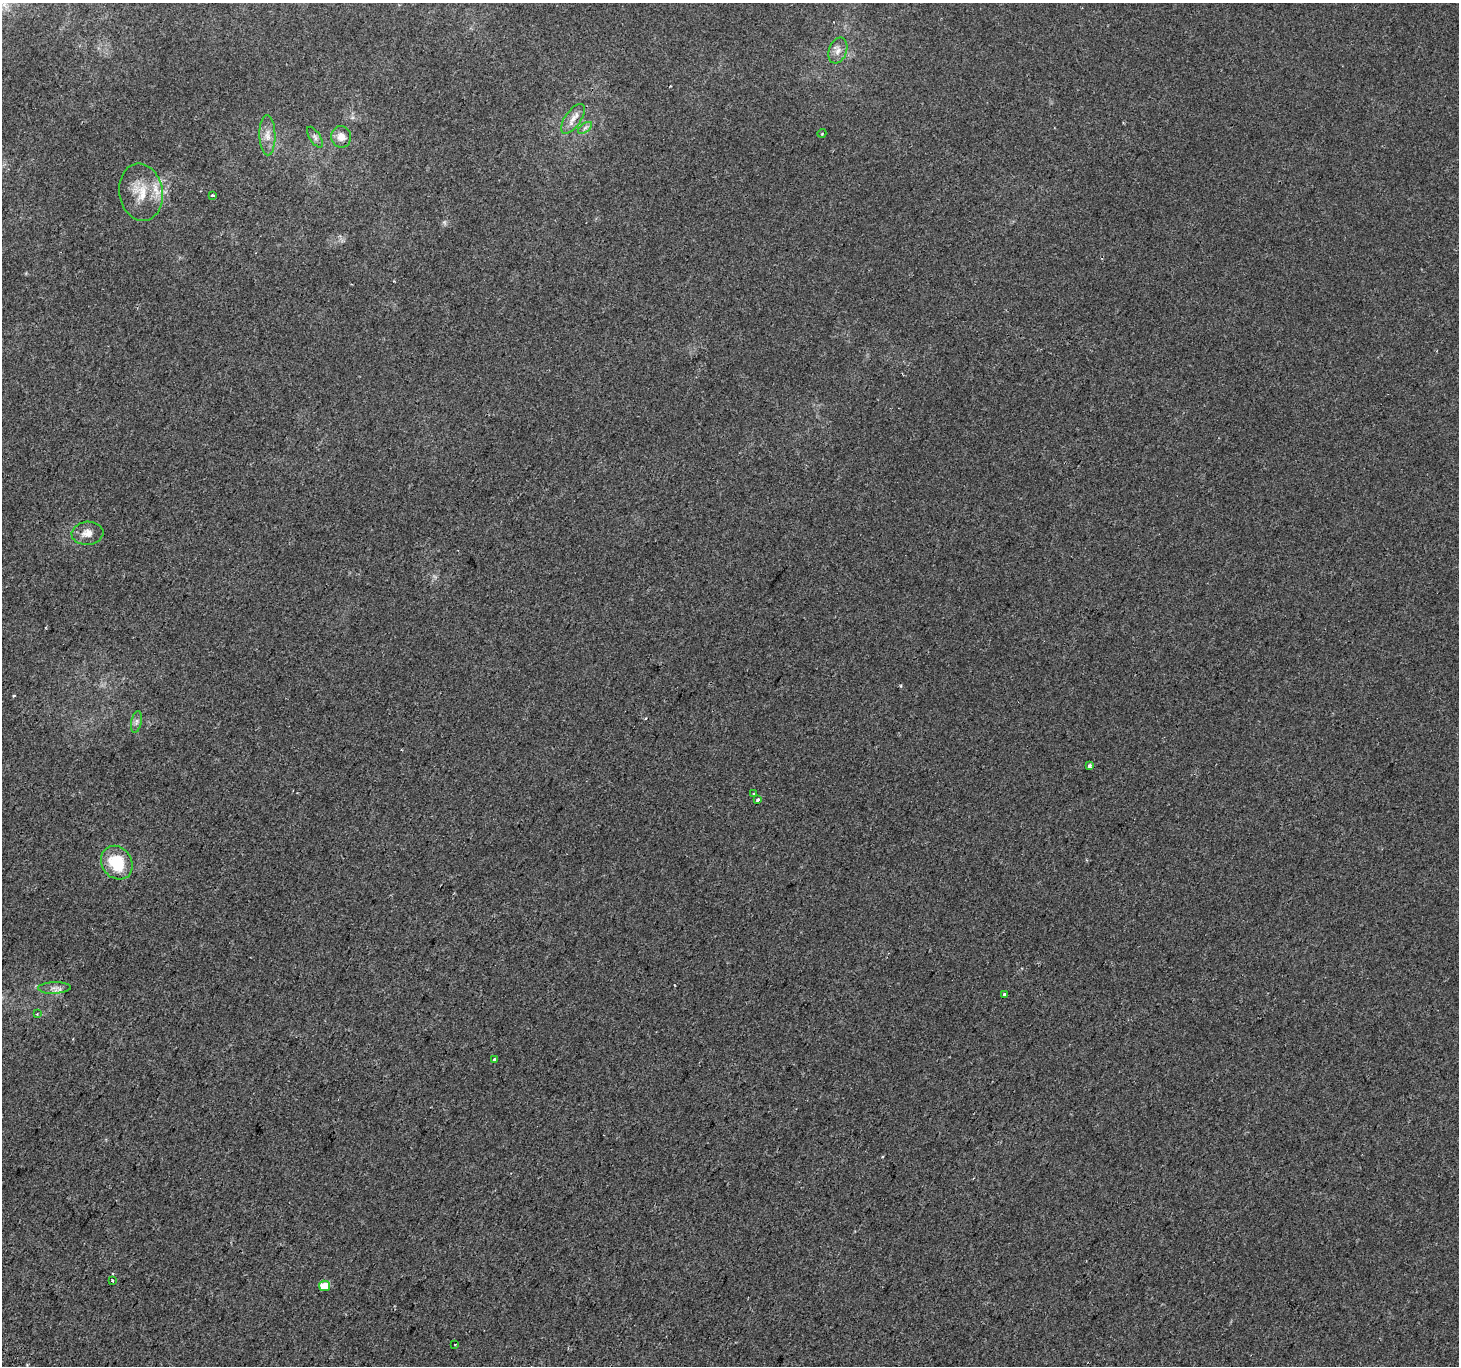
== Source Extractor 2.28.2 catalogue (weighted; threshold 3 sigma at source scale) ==
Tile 7 of 4 x 4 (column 3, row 2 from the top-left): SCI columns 2947-4403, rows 3030-4393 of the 5884 x 5991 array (HDU 1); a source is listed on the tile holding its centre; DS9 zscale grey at full resolution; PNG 1461 x 1368 px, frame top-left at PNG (2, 3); each listed source drawn as its Kron ellipse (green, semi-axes under 4 px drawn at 4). Shown black and unused: <1% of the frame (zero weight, under 2 of 3 exposures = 2% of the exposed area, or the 3 px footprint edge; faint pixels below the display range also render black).
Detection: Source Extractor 2.28.2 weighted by HDU 2 'WHT'; one run over the whole footprint, this tile lists its part. Background -5.38e-04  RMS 0.0034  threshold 0.0155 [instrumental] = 3 sigma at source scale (4.5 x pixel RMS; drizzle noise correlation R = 1.50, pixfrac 1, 0.0396/0.0396 arcsec/px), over >= 5 px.
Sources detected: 24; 1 cosmic-ray / hot-pixel residue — neither listed nor drawn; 1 inside a brighter listed object's ellipse — not listed separately; the other 22 listed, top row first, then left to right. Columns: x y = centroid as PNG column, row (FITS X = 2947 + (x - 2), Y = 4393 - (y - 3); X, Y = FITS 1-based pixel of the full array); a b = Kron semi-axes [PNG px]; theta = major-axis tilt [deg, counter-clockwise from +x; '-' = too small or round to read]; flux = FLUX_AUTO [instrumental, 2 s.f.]
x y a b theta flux
838 51 13 9 69 2.4
573 119 17 8 54 2.8
585 128 8 4 37 0.88
822 133 4 3 - 0.28
267 135 20 8 -88 3
315 137 12 5 -57 1.1
341 137 11 10 - 2.7
141 192 29 21 -81 9.6
213 195 3 3 - 0.49
87 533 16 11 6 3.2
136 722 11 5 79 0.97
1089 766 3 3 - 1
754 794 3 2 - 0.28
758 800 4 3 - 0.76
117 863 18 15 -55 13
54 988 16 5 2 1.9
1005 994 3 3 - 4.1
37 1014 4 3 - 0.31
494 1059 3 3 - 0.6
112 1281 3 2 - 0.66
325 1286 5 5 - 5.7
455 1344 3 2 - 0.41